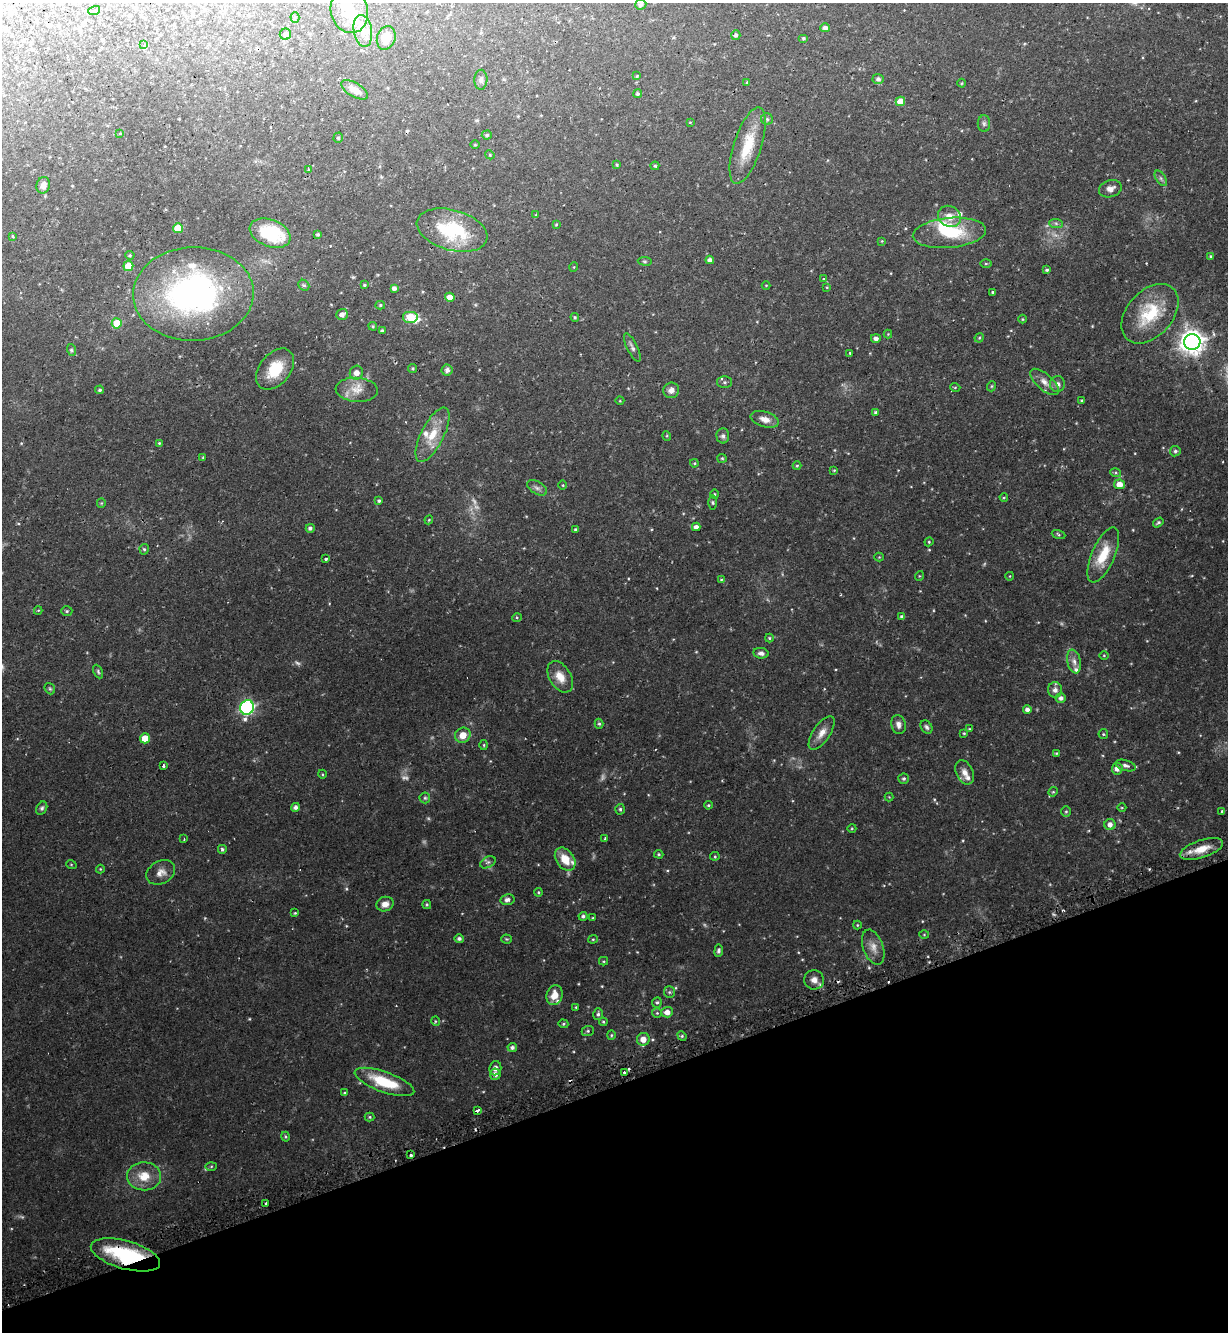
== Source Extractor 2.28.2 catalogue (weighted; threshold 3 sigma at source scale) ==
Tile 14 of 4 x 4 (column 2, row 4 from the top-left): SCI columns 1398-2623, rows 38-1367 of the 5375 x 5396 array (HDU 1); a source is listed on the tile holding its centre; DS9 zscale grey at full resolution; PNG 1230 x 1334 px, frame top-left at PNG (2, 3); each listed source drawn as its Kron ellipse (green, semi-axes under 4 px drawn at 4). Shown black and unused: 19% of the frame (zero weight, under 2 of 3 exposures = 5% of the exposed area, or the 3 px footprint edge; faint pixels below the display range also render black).
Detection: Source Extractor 2.28.2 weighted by HDU 2 'WHT'; one run over the whole footprint, this tile lists its part. Background 0.0556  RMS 0.0048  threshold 0.0216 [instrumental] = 3 sigma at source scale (4.5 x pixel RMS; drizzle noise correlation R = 1.50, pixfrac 1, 0.05/0.05 arcsec/px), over >= 5 px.
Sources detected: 253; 9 too faint to see at this stretch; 2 inside a brighter object's white glare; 7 cosmic-ray / hot-pixel residue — neither listed nor drawn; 9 inside a brighter listed object's ellipse — not listed separately; the other 226 listed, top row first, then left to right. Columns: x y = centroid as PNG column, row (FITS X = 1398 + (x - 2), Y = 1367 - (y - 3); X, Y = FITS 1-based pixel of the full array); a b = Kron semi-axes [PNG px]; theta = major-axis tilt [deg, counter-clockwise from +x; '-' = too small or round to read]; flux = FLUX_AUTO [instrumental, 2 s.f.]
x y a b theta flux
641 4 5 5 - 1.1
94 11 6 4 17 0.61
349 11 22 18 -76 9.9
295 18 5 4 - 0.64
825 28 4 4 - 1.9
363 31 16 9 -81 4.9
285 34 6 5 - 1.7
736 35 5 4 - 1.2
386 38 12 9 70 5.5
803 38 5 4 - 0.67
144 45 4 3 - 0.45
637 76 3 3 - 0.45
878 79 5 5 - 1.2
481 80 10 6 87 1.5
747 82 4 3 - 0.41
962 83 4 3 - 0.38
355 90 15 7 -30 4
637 94 4 4 - 0.88
900 101 5 4 - 5.7
767 119 6 5 - 0.85
690 122 3 3 - 0.44
984 124 8 6 -89 1.2
120 133 4 2 - 0.31
487 135 5 4 - 0.77
338 138 5 4 - 0.74
475 145 4 3 - 0.35
748 146 40 14 72 15
490 155 5 3 - 0.42
617 165 4 4 - 0.48
655 166 4 4 - 0.57
308 169 4 3 - 1.2
1161 178 9 5 -57 0.99
43 185 8 6 72 2.9
1110 189 11 8 16 2.7
536 215 4 3 - 0.38
950 216 12 10 -31 5
1056 223 7 4 -2 0.91
556 225 4 4 - 0.41
178 228 5 5 - 9.8
452 230 36 20 -16 29
270 233 21 13 -21 16
949 233 37 15 5 22
318 234 3 3 - 0.85
13 236 3 3 - 0.98
882 241 4 4 - 0.36
130 255 4 4 - 0.55
1210 256 4 3 - 0.5
710 260 4 4 - 1.6
645 261 7 3 -8 0.59
986 263 6 4 -1 0.49
128 266 5 5 - 10
574 267 5 3 - 0.33
1047 270 4 3 - 0.79
824 279 4 4 - 0.79
304 285 6 5 - 0.73
364 285 4 3 - 0.6
766 285 4 3 - 0.34
827 287 3 3 - 0.35
394 288 4 4 - 1.5
993 292 3 3 - 1.3
193 294 60 47 2 110
450 297 4 4 - 3.3
380 305 5 4 - 0.62
342 314 6 5 - 2.4
1150 314 34 22 48 21
410 317 8 6 0 11
575 317 4 4 - 0.54
1022 319 4 3 - 0.37
117 323 5 5 - 12
373 326 4 3 - 0.55
382 331 3 3 - 0.66
888 334 4 4 - 0.38
876 338 5 4 - 1.6
979 338 5 4 - 0.49
1192 342 8 8 - 410
632 347 15 5 -64 1.6
72 350 6 4 -70 0.65
850 353 3 2 - 0.43
413 368 4 4 - 0.63
275 369 23 15 51 13
447 370 5 5 - 1.3
356 373 7 6 - 3.1
725 382 7 6 - 1
1044 382 18 8 -41 3.4
1057 384 8 7 - 2
992 386 5 3 - 0.4
955 387 5 3 - 0.44
100 390 4 4 - 0.8
357 390 21 12 -4 6.3
671 390 8 7 - 2.3
1082 400 3 3 - 0.54
620 401 4 3 - 0.33
875 412 3 3 - 0.73
765 419 14 7 -16 3.4
432 435 30 11 63 10
667 436 5 3 - 0.42
723 436 7 6 - 1.3
159 443 4 3 - 0.42
1175 451 5 5 - 0.9
203 457 4 3 - 0.42
722 458 5 4 - 0.53
694 463 4 4 - 0.48
797 466 4 4 - 0.48
834 470 4 3 - 0.41
1116 473 5 3 - 0.57
1119 484 5 5 - 4.4
563 485 5 3 - 0.4
537 488 11 6 -29 1.5
715 494 5 3 - 0.38
1004 498 4 3 - 0.4
379 501 4 3 - 0.68
713 502 7 3 -89 0.64
101 503 5 4 - 0.46
429 520 4 4 - 0.44
1158 522 6 4 35 0.78
696 527 4 4 - 2.1
310 528 4 4 - 1.1
576 530 3 3 - 0.88
1058 535 7 3 -19 0.6
929 542 4 4 - 0.47
144 549 5 4 - 0.75
1103 555 29 11 66 12
879 557 4 4 - 0.39
326 559 3 3 - 0.97
919 576 5 3 - 0.35
1010 576 4 3 - 0.32
721 579 4 3 - 0.38
38 610 4 3 - 0.49
67 611 5 4 - 0.64
517 617 5 3 - 0.45
902 617 4 4 - 1.2
769 638 4 4 - 0.49
761 653 7 5 -8 1.5
1104 655 5 3 - 0.42
1074 661 12 7 -78 2.5
98 672 7 4 -64 0.72
560 677 17 11 -58 5.9
50 689 6 5 - 0.68
1055 690 7 7 - 1.9
1061 698 5 5 - 1.6
247 707 7 6 - 88
1027 709 4 4 - 1.6
599 724 5 4 - 0.76
898 725 10 7 -78 2.2
926 727 7 5 -55 1.2
969 729 3 3 - 0.37
822 733 19 8 55 4
964 733 4 3 - 0.47
1103 734 5 4 - 0.61
463 735 8 7 - 5.1
145 738 5 5 - 8.7
484 745 5 3 - 0.46
1056 753 4 3 - 0.45
163 766 3 3 - 1.1
1126 766 10 5 -16 1.5
1117 769 6 5 - 2.4
965 772 13 8 -66 3.1
322 774 4 3 - 0.43
904 779 5 5 - 0.8
1053 792 5 4 - 0.52
889 797 4 4 - 0.38
425 798 5 5 - 0.79
708 805 4 3 - 0.56
295 807 4 4 - 1.5
42 808 7 5 62 0.97
1122 808 4 3 - 0.38
620 809 5 4 - 0.76
1222 811 3 3 - 0.68
1066 812 5 4 - 0.65
1110 824 5 5 - 2.3
852 828 4 3 - 0.39
605 838 3 3 - 0.49
184 839 3 2 - 0.34
222 849 4 4 - 0.82
1201 849 22 8 18 7.3
659 854 5 4 - 0.57
715 856 4 4 - 0.53
565 859 13 9 -54 8.7
488 862 8 5 30 1.1
71 864 5 3 - 0.39
100 869 4 4 - 0.41
161 872 15 11 28 3.7
538 892 4 4 - 0.52
507 900 7 5 10 1.7
385 904 9 7 17 3
427 904 4 3 - 0.58
295 913 4 4 - 0.48
583 916 4 4 - 0.93
593 918 4 3 - 0.52
857 925 4 4 - 0.42
924 935 5 3 - 0.38
459 939 5 4 - 1.2
506 939 5 4 - 0.53
593 939 4 4 - 0.54
873 947 18 10 -70 4.1
719 951 6 4 83 1.1
603 961 4 4 - 0.45
814 980 10 9 - 3.1
669 992 6 5 - 0.8
554 995 10 8 73 5.2
657 1002 5 4 - 0.76
576 1007 4 3 - 0.4
667 1012 6 5 - 3
657 1013 5 5 - 0.57
598 1014 6 4 73 1
435 1021 5 3 - 0.41
603 1022 4 4 - 0.52
563 1024 5 4 - 0.58
588 1031 6 5 - 0.75
611 1035 4 4 - 0.54
682 1036 5 4 - 0.64
643 1039 6 6 - 4.6
512 1047 5 4 - 1.2
495 1068 7 6 - 2.1
624 1072 3 3 - 0.93
495 1074 5 5 - 2.1
384 1082 31 10 -19 17
344 1093 4 3 - 0.55
477 1110 4 3 - 1.9
370 1117 5 4 - 0.59
285 1137 5 4 - 0.57
411 1155 3 3 - 2.7
211 1166 6 4 2 0.53
144 1176 17 14 2 8.5
266 1204 3 3 - 0.98
125 1255 36 14 -15 36
Overlapping masked pixels (flux is a lower limit): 2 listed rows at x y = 1201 849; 125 1255